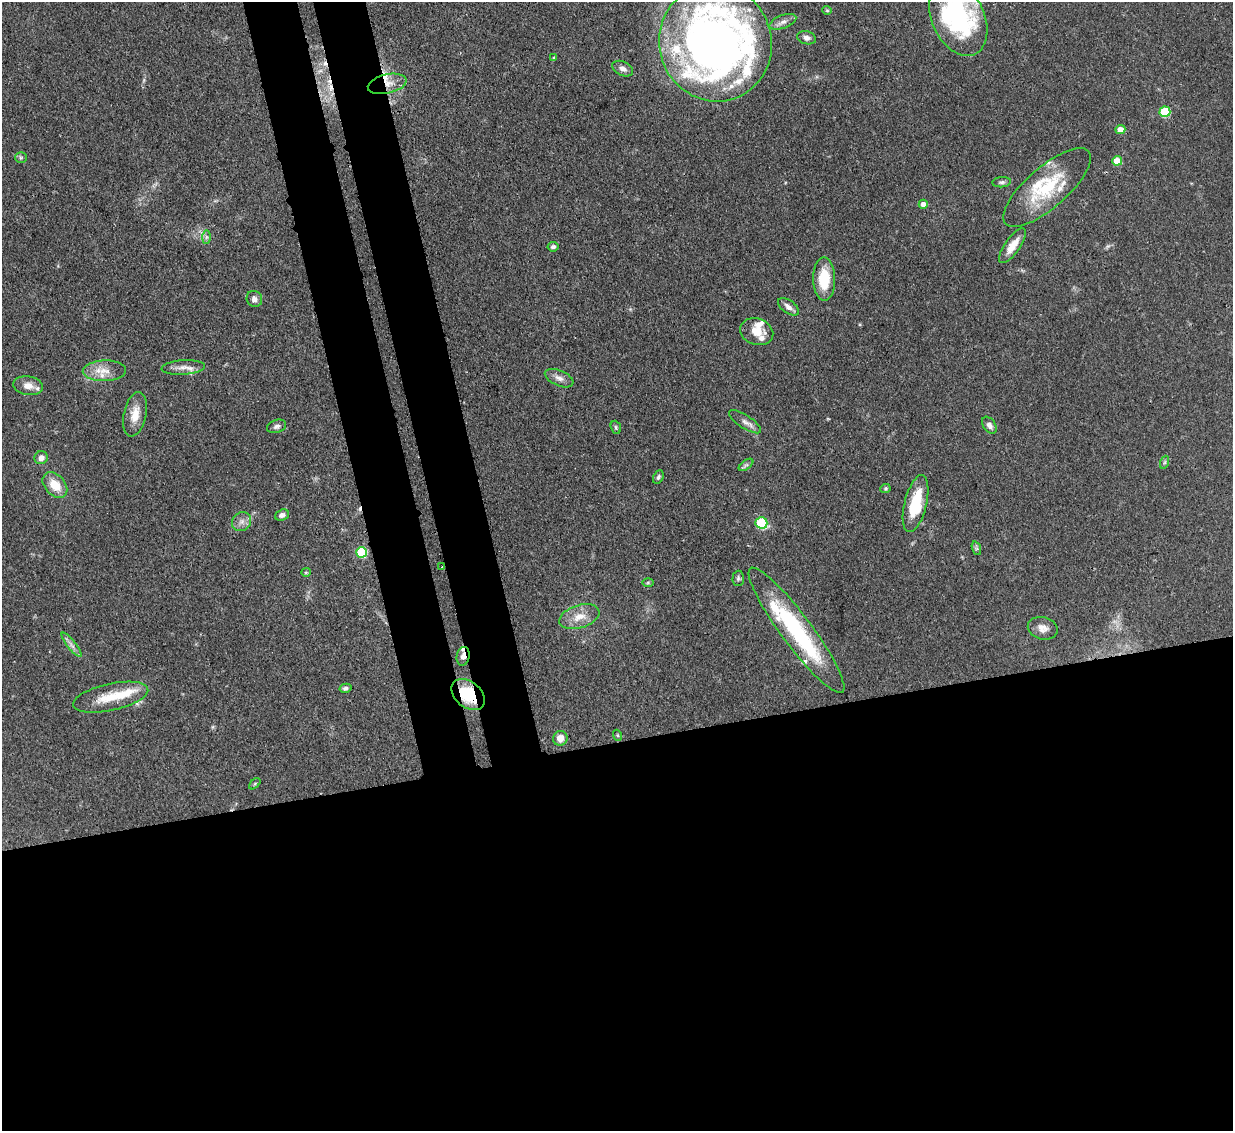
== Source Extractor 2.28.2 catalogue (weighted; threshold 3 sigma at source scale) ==
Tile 15 of 4 x 4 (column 3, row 4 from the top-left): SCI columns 2540-3770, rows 218-1346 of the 5079 x 5065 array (HDU 1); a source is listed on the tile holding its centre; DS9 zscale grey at full resolution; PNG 1235 x 1133 px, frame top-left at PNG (2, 2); each listed source drawn as its Kron ellipse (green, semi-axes under 4 px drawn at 4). Shown black and unused: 40% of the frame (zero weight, under 3 of 4 exposures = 9% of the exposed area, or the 3 px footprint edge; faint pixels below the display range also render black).
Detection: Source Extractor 2.28.2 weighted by HDU 2 'WHT'; one run over the whole footprint, this tile lists its part. Background 0.125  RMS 0.0049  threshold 0.0222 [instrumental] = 3 sigma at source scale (4.5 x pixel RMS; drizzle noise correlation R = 1.50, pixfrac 1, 0.05/0.05 arcsec/px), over >= 5 px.
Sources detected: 78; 1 too faint to see at this stretch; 1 inside a brighter object's white glare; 4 cosmic-ray / hot-pixel residue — neither listed nor drawn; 14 inside a brighter listed object's ellipse — not listed separately; the other 58 listed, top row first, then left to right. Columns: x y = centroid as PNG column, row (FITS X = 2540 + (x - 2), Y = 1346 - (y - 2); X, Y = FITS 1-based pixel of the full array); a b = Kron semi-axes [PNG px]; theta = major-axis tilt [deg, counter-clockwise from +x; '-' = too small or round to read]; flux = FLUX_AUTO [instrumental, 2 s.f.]
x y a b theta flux
827 10 5 4 - 0.57
958 18 40 26 -66 75
783 22 14 6 20 3
806 38 10 6 -16 2.2
715 43 59 56 -71 420
554 58 4 3 - 0.68
623 69 11 7 -25 2.5
387 84 20 9 13 6.7
1165 112 5 5 - 28
1120 129 5 4 - 6.1
21 158 6 5 - 0.83
1117 161 5 5 - 12
1002 182 9 5 5 1.3
1047 188 55 20 41 30
923 204 4 4 - 3.7
206 237 7 4 90 1.2
1012 246 20 7 54 6.7
553 247 5 4 - 1.4
824 279 22 11 -89 16
254 299 8 7 - 2.4
788 307 12 6 -36 2.8
757 332 17 13 -20 7.1
183 367 22 7 4 4.1
104 371 21 10 2 7.2
559 378 15 7 -23 3
28 386 15 9 -8 4.5
135 414 23 11 78 7.8
745 422 18 6 -33 3
989 425 9 6 -56 2.4
276 426 10 6 19 1.6
616 427 7 5 -70 0.86
41 458 6 6 - 2.9
1165 462 7 4 71 0.88
746 465 8 4 36 1.1
658 477 7 5 63 1.1
55 485 14 10 -48 9.2
885 488 5 4 - 0.67
916 504 29 11 76 21
282 515 7 5 19 2
242 522 10 9 - 3
761 523 6 5 - 36
976 548 7 4 -72 0.95
362 552 5 5 - 34
442 567 3 2 - 0.54
306 572 5 4 - 0.61
738 578 8 6 87 1
648 583 6 4 1 0.62
579 617 21 11 17 7.3
1043 628 15 11 -14 4.1
796 630 77 15 -53 63
71 645 15 4 -52 2.2
463 656 9 6 79 3.8
345 688 6 4 13 1.3
468 695 19 13 -40 23
111 697 38 13 12 15
617 735 5 3 - 0.61
560 738 7 7 - 4.6
255 784 7 4 44 0.72
Overlapping masked pixels (flux is a lower limit): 4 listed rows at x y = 387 84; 442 567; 463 656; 468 695
Isophote crosses this tile's border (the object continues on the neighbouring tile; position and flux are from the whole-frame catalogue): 2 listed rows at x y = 958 18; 715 43